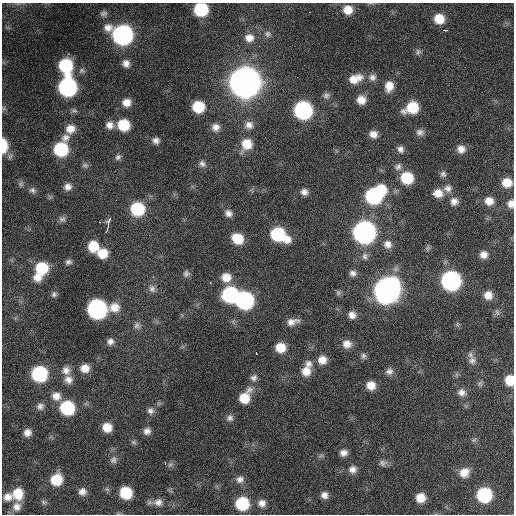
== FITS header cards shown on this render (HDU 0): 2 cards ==
NAXIS1  =                  512 / Axis length
NAXIS2  =                  512 / Axis length

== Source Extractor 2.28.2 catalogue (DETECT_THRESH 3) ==
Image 512 x 512 px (HDU 0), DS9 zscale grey, 1 PNG px = 1 image px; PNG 516 x 516 px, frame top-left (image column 1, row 512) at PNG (2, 3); no overlay
Background 4970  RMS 72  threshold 216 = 3 sigma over >= 5 px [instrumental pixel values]
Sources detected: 144; all 144 listed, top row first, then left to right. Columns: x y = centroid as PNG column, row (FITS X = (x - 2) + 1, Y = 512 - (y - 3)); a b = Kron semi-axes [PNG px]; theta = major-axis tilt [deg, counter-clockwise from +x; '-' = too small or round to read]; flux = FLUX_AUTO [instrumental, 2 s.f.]
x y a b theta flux
201 9 10 9 - 3.1e+05
348 10 10 10 - 6.7e+04
309 12 2 2 - 2.7e+03
104 14 10 8 0 1.7e+04
439 19 11 10 - 9.5e+04
445 30 6 3 0 1.2e+04
268 34 9 7 76 1.7e+04
122 35 13 11 -24 1.6e+06
249 38 12 10 -9 4.6e+04
259 46 2 2 - 3.3e+03
418 52 9 7 50 1.4e+04
126 63 9 8 - 2.8e+04
65 66 12 10 -74 3.1e+05
82 71 9 7 -5 1.6e+04
372 77 11 9 19 2.7e+04
355 79 17 10 19 7.4e+04
245 82 15 14 - 7.6e+06
389 86 12 9 75 5.6e+04
67 87 11 11 - 1.0e+06
326 95 9 8 - 1.7e+04
361 100 9 9 - 5.2e+04
126 103 9 8 - 4.5e+04
198 107 9 9 - 1.6e+05
3 108 7 4 90 9.3e+03
412 108 12 9 23 1.6e+05
74 110 10 5 -5 1.2e+04
303 110 11 10 - 9.7e+05
110 125 10 9 - 3.4e+04
123 125 10 9 - 1.6e+05
249 125 11 10 - 3.3e+04
216 127 10 9 - 3.2e+04
70 129 11 10 - 5.4e+04
420 132 10 8 -3 2.2e+04
373 134 9 7 -18 3.6e+04
65 138 12 9 23 3.3e+04
156 140 7 7 - 2.3e+04
247 144 12 11 - 9.1e+04
4 146 13 6 -89 1.2e+05
61 149 11 11 - 3.3e+05
400 149 9 8 - 2.1e+04
461 149 9 9 - 3.8e+04
118 157 8 6 44 1.4e+04
202 164 9 8 - 1.9e+04
85 165 9 7 -10 1.3e+04
398 167 10 9 - 2.2e+04
443 174 8 8 - 1.6e+04
407 178 10 10 - 1.9e+05
507 182 10 9 - 7.6e+04
21 184 7 7 - 1.3e+04
68 187 10 9 - 3.0e+04
448 188 11 10 - 2.9e+04
32 190 10 7 -16 1.8e+04
381 190 10 9 - 1.3e+05
304 192 8 7 - 2.4e+04
438 193 13 9 2 6.0e+04
373 196 11 10 - 6.0e+05
454 201 11 10 - 3.2e+04
489 201 10 9 - 4.9e+04
511 204 10 8 87 3.3e+04
137 209 11 10 - 2.8e+05
228 213 9 8 - 2.6e+04
62 219 9 7 25 1.7e+04
100 222 2 2 - 2.8e+03
108 223 12 3 80 3.2e+04
106 231 4 3 - 8.0e+03
364 232 11 11 - 2.6e+06
278 235 14 9 -27 3.5e+05
237 239 10 9 - 1.1e+05
388 244 10 10 - 3.5e+04
93 246 11 10 - 1.0e+05
427 248 7 4 -90 9.1e+03
102 253 10 10 - 8.4e+04
484 255 8 8 - 3.3e+04
365 256 10 8 70 2.2e+04
68 262 7 6 - 1.4e+04
42 268 12 11 - 1.9e+05
186 273 8 8 - 1.6e+04
353 273 8 7 - 2.2e+04
37 277 11 9 -25 4.4e+04
226 277 11 10 - 6.2e+04
451 281 11 11 - 1.4e+06
210 282 2 2 - 3.9e+03
152 289 11 9 -71 2.5e+04
387 290 14 12 53 4.2e+06
338 293 8 7 - 1.1e+04
54 294 7 7 - 1.2e+04
230 294 11 10 - 5.8e+05
488 295 9 9 - 4.7e+04
244 300 11 11 - 9.0e+05
114 307 13 11 0 6.0e+04
97 309 11 11 - 1.3e+06
352 315 9 8 - 3.3e+04
292 322 14 7 13 3.8e+04
137 325 10 9 - 2.1e+04
110 341 8 8 - 2.3e+04
347 344 10 9 - 4.2e+04
280 347 9 9 - 8.7e+04
256 353 3 2 - 5.4e+03
363 356 8 7 - 1.5e+04
322 360 10 10 - 5.0e+04
472 360 11 11 - 2.7e+04
308 364 11 10 - 3.1e+04
85 368 9 9 - 5.1e+04
66 370 11 10 - 3.3e+04
306 371 11 11 - 5.7e+04
389 371 10 8 19 2.2e+04
39 374 10 10 - 4.9e+05
254 378 9 8 - 2.0e+04
68 380 11 10 - 3.2e+04
510 380 9 8 - 9.4e+04
480 383 8 6 -83 1.1e+04
371 385 8 8 - 5.4e+04
462 392 10 9 - 2.9e+04
56 396 11 10 - 4.4e+04
245 397 16 10 58 1.1e+05
40 406 10 8 24 2.2e+04
67 408 10 10 - 3.4e+05
150 411 9 8 - 2.0e+04
230 418 9 8 - 2.0e+04
107 427 9 8 - 6.7e+04
147 431 8 7 - 2.5e+04
27 433 8 7 - 3.1e+04
474 440 7 5 21 9.3e+03
134 442 8 5 -21 9.7e+03
343 453 8 7 - 2.6e+04
113 460 10 9 - 2.0e+04
165 463 4 3 - 6.0e+03
383 463 11 8 -3 2.1e+04
353 469 10 9 - 3.0e+04
464 472 11 10 - 5.6e+04
240 479 11 9 11 2.7e+04
56 480 11 11 - 1.3e+05
82 492 9 9 - 3.1e+04
126 493 9 9 - 1.7e+05
18 494 13 12 - 9.8e+04
324 495 8 7 - 2.7e+04
484 495 10 10 - 3.8e+05
8 497 11 10 - 3.9e+04
420 498 8 8 - 6.4e+04
44 502 9 5 -16 1.2e+04
158 502 12 11 - 3.4e+04
262 503 10 10 - 3.1e+04
242 504 10 10 - 2.4e+05
17 507 12 11 - 4.1e+04
At the frame edge (FLAGS 8, measured only in part): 4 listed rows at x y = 201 9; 4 146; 511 204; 510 380